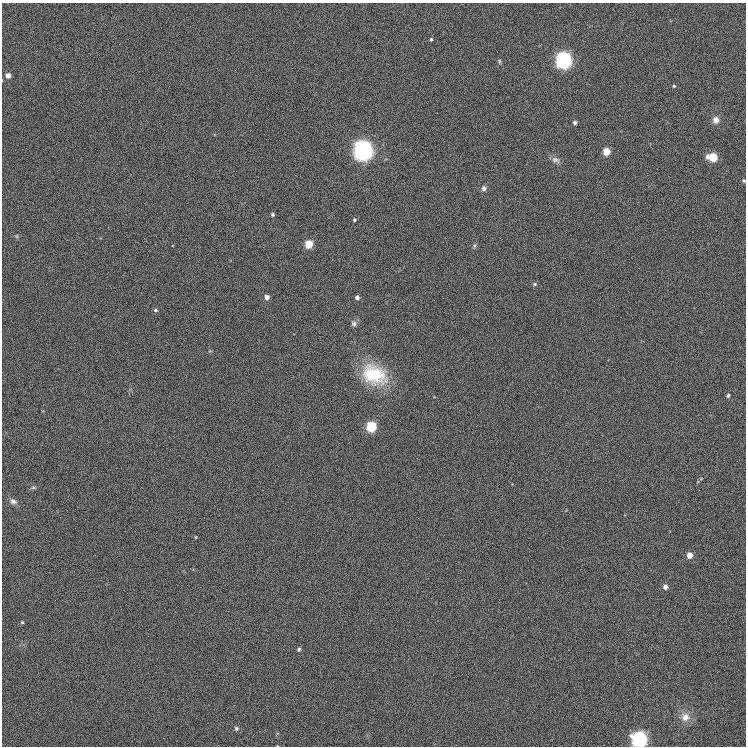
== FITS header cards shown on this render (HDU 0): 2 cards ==
NAXIS1  =                  744
NAXIS2  =                  744

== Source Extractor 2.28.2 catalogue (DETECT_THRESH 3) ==
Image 744 x 744 px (HDU 0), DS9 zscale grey, 1 PNG px = 1 image px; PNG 748 x 748 px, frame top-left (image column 1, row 744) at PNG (2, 3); no overlay
Background 0.00817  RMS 0.19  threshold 0.568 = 3 sigma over >= 5 px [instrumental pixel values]
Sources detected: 35; all 35 listed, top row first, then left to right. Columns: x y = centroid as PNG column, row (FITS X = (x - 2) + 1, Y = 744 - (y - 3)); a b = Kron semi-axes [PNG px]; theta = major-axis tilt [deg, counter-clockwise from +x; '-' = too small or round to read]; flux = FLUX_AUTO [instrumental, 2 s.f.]
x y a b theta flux
431 39 4 4 - 17
564 60 7 6 - 4700
499 61 6 4 -85 19
8 75 5 5 - 73
674 86 5 5 - 16
716 120 9 8 - 79
575 123 5 4 - 31
363 150 8 7 - 9000
606 152 5 5 - 270
713 157 7 5 -6 460
555 160 13 7 -21 61
744 181 4 4 - 17
484 188 7 6 - 43
273 214 4 4 - 22
354 220 5 4 - 17
309 244 5 5 - 370
474 246 7 3 71 20
535 284 5 4 - 17
267 297 5 4 - 74
357 297 4 4 - 39
155 310 5 4 - 19
354 323 8 7 - 36
374 375 29 21 -27 720
728 395 5 4 - 23
371 426 6 5 - 880
33 487 6 4 1 19
13 501 9 7 -26 49
196 537 3 2 - 9.3
689 555 5 4 - 140
665 587 5 5 - 50
22 622 4 4 - 13
299 649 4 4 - 22
685 717 11 10 - 110
236 728 6 5 - 24
639 739 6 6 - 3800
At the frame edge (FLAGS 8, measured only in part): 2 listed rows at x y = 744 181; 639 739